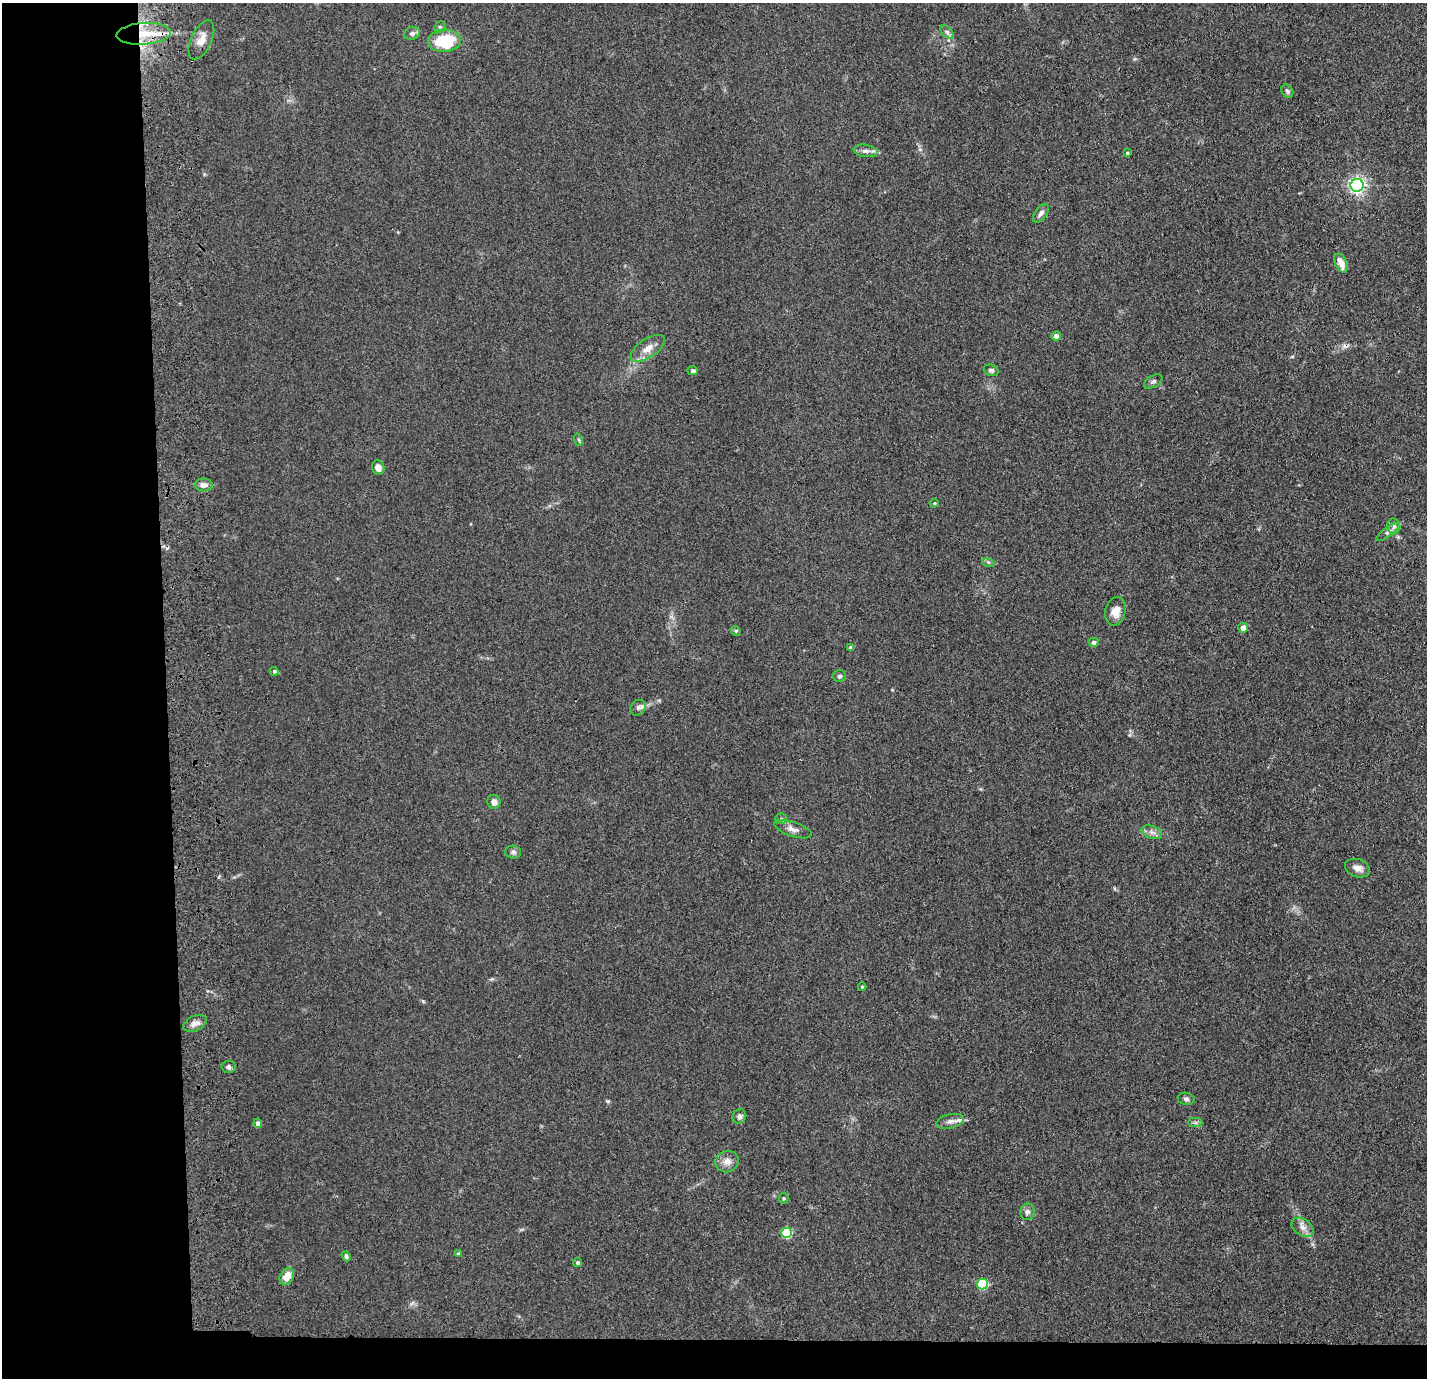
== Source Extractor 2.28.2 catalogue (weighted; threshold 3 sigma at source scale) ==
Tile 7 of 3 x 3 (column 1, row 3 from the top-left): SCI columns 116-1540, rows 98-1473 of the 4506 x 4324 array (HDU 1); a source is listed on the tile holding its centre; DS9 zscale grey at full resolution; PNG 1429 x 1380 px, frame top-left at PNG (2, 3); each listed source drawn as its Kron ellipse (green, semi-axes under 4 px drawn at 4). Shown black and unused: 14% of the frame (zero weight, under 3 of 4 exposures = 6% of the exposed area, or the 3 px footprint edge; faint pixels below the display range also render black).
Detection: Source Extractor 2.28.2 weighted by HDU 2 'WHT'; one run over the whole footprint, this tile lists its part. Background 0.0671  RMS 0.0078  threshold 0.0351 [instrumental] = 3 sigma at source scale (4.5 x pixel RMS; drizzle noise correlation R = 1.50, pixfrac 1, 0.05/0.05 arcsec/px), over >= 5 px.
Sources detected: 58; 1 cosmic-ray / hot-pixel residue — neither listed nor drawn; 1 inside a brighter listed object's ellipse — not listed separately; the other 56 listed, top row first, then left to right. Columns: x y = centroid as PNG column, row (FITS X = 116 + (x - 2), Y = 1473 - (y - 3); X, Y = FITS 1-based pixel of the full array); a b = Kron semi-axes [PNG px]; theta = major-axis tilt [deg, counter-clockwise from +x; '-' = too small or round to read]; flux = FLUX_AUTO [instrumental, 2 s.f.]
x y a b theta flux
440 27 6 5 - 1.4
947 32 8 5 -45 1.8
412 33 8 6 16 2.6
144 34 27 11 4 22
201 40 21 10 65 8.7
444 41 16 11 4 37
1287 91 7 5 -61 1.7
865 151 12 6 -8 3.4
1127 153 3 3 - 0.96
1357 185 6 6 - 230
1041 213 11 6 54 3.3
1341 263 10 5 -68 7.9
1056 336 5 4 - 3.5
648 348 19 9 34 7.9
991 370 7 5 -17 2.1
693 371 5 4 - 1.8
1153 381 10 5 32 2.1
579 440 6 4 -71 1
378 468 7 6 - 4.9
204 485 9 6 -1 3.8
934 503 4 3 - 0.87
1394 526 8 6 -81 2.4
1388 532 14 4 35 2.3
988 562 6 4 -18 1.2
1115 611 14 10 77 8
1243 628 5 4 - 5.7
736 631 5 4 - 0.87
1094 642 5 4 - 3
851 648 4 4 - 3
274 671 5 4 - 1.5
840 676 6 6 - 1.7
638 708 8 7 - 2.5
494 802 7 6 - 4.1
781 819 5 5 - 1.2
793 829 19 7 -19 4.8
1152 832 11 6 -21 3.4
513 852 8 6 -2 2
1357 868 13 9 -18 5.3
862 987 4 4 - 0.85
195 1023 12 7 24 5
228 1067 7 6 - 2.3
1186 1099 8 6 -10 2.1
739 1116 7 6 - 2.8
950 1121 14 7 13 4.4
258 1123 4 4 - 3
1195 1123 7 4 0 1.6
727 1162 12 10 16 5.9
784 1198 5 4 - 1.1
1027 1212 8 7 - 2.5
1302 1227 12 8 -34 4.9
787 1233 5 5 - 44
458 1253 4 3 - 1.1
346 1256 5 4 - 1.5
578 1262 4 4 - 1.6
287 1276 9 6 59 9.3
982 1284 6 5 - 54
Overlapping masked pixels (flux is a lower limit): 1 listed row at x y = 144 34